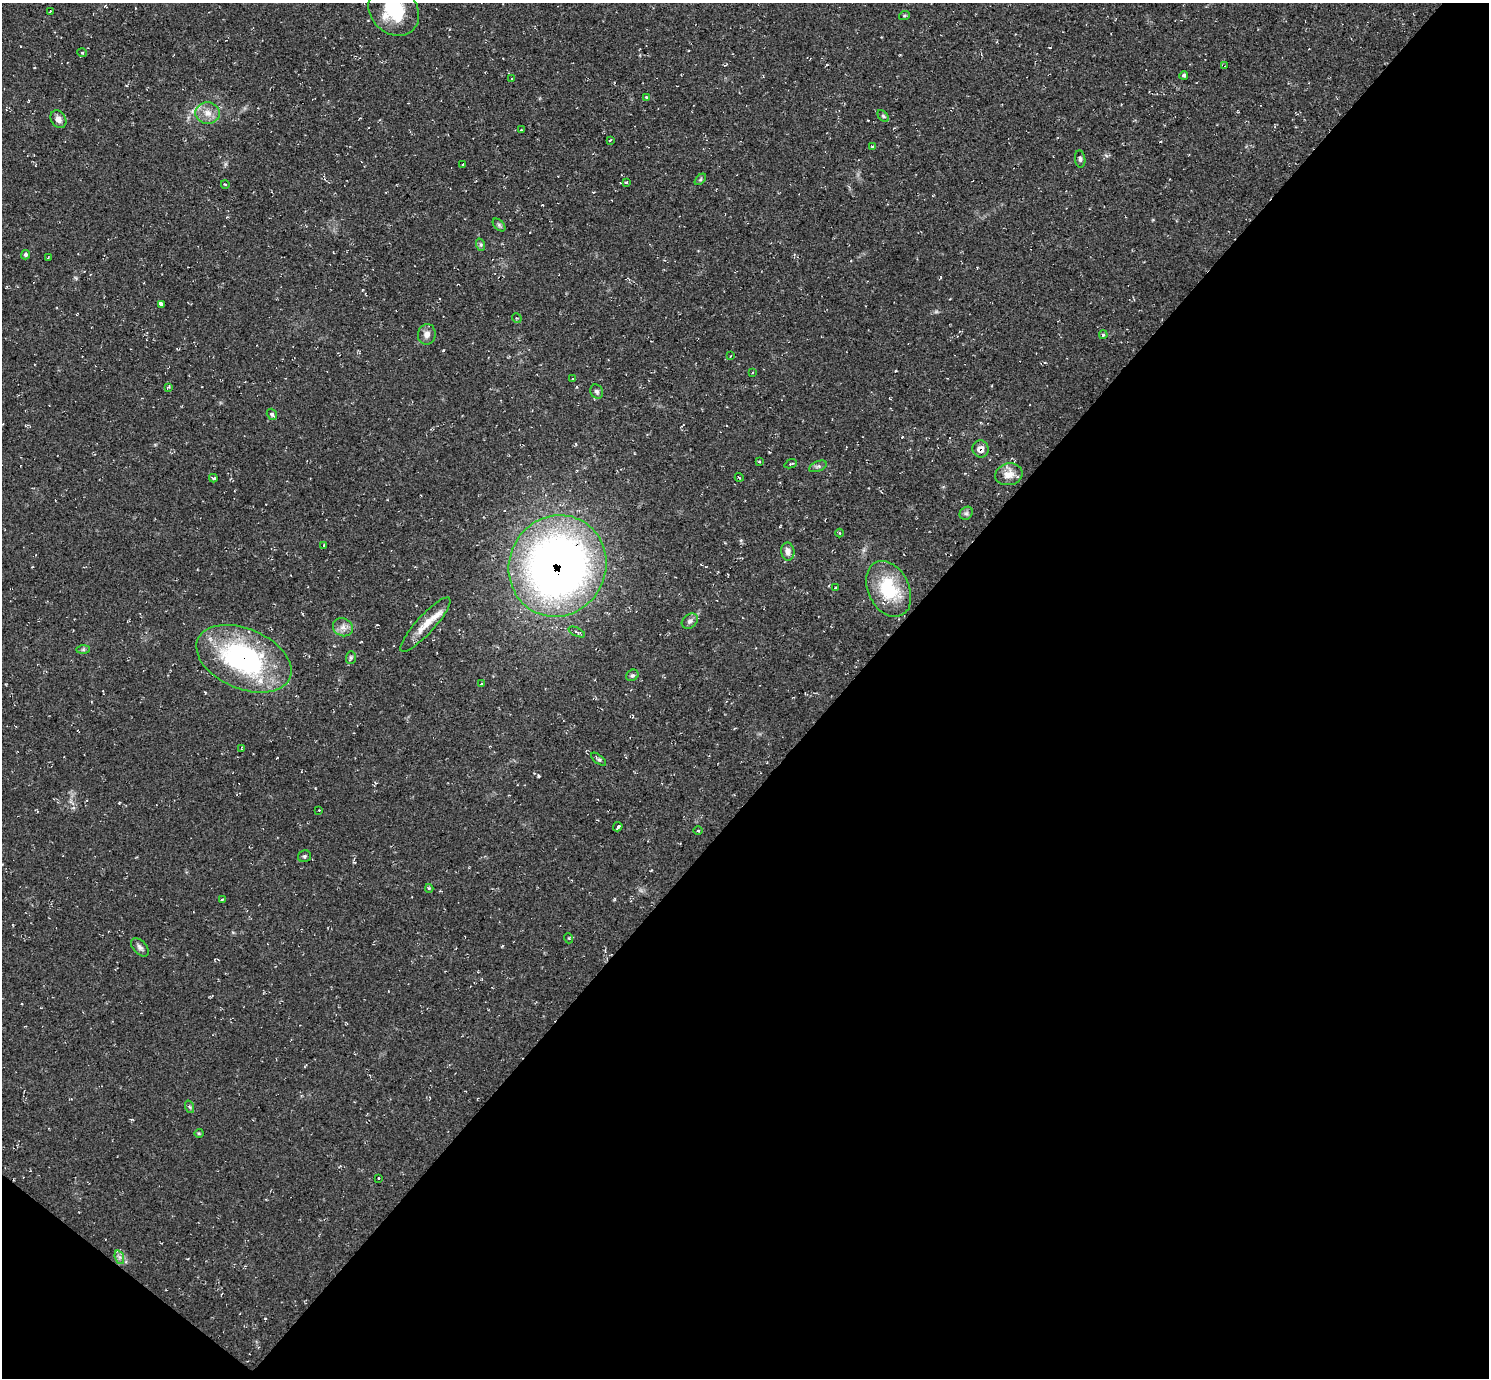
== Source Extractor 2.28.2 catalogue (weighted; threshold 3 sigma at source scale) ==
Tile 15 of 4 x 4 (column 3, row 4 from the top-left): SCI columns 2975-4461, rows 153-1528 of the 5952 x 5956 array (HDU 1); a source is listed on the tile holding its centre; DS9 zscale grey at full resolution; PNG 1491 x 1380 px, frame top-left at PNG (2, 3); each listed source drawn as its Kron ellipse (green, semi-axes under 4 px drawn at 4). Shown black and unused: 45% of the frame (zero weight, under 2 of 3 exposures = <1% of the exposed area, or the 3 px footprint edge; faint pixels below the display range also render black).
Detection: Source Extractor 2.28.2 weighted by HDU 2 'WHT'; one run over the whole footprint, this tile lists its part. Background 0.055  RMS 0.008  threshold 0.0362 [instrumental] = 3 sigma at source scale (4.5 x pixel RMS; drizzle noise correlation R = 1.50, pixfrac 1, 0.05/0.05 arcsec/px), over >= 5 px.
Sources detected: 73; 2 cosmic-ray / hot-pixel residue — neither listed nor drawn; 1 inside a brighter listed object's ellipse — not listed separately; the other 70 listed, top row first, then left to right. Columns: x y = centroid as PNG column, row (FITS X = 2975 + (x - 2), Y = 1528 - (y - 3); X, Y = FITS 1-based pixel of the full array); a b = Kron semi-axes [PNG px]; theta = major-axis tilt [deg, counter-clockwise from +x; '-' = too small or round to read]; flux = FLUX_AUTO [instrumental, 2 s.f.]
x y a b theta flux
50 11 3 2 - 0.9
394 11 27 22 -45 40
904 16 5 3 - 0.92
82 53 5 3 - 0.71
1225 66 3 2 - 0.62
1184 75 4 4 - 1.4
512 78 3 3 - 1
646 97 3 3 - 1.5
208 113 12 10 -4 7.9
883 116 7 4 -45 1.1
58 119 9 7 -58 3.8
521 130 3 2 - 0.71
610 140 3 2 - 2
873 147 4 3 - 0.85
1080 159 8 5 -82 1.8
463 164 3 2 - 0.74
700 179 7 4 45 1.1
626 182 3 3 - 1.8
225 184 4 2 - 0.61
499 225 8 4 -46 1.5
481 245 6 4 -72 1.4
26 255 5 4 - 1.6
48 258 4 3 - 0.8
161 304 4 3 - 67
517 318 5 3 - 0.69
427 334 10 9 - 4.8
1103 335 4 4 - 1.4
730 356 4 2 - 0.5
753 372 2 2 - 0.76
573 378 3 2 - 0.54
169 387 4 3 - 0.88
597 391 7 6 - 2.1
272 414 6 5 - 1.4
980 449 8 8 - 6.4
759 462 3 2 - 0.82
791 464 6 3 23 0.86
818 466 9 5 23 1.9
1009 474 14 11 11 8.9
739 477 4 3 - 0.69
213 478 4 3 - 1.4
966 513 7 6 - 2
840 533 4 3 - 0.66
324 545 4 3 - 0.85
788 552 9 6 -81 4
558 566 51 48 64 590
836 588 3 3 - 1.1
889 589 29 20 -63 44
690 621 9 6 40 2.9
425 625 36 9 48 13
343 627 10 9 - 4.8
577 632 9 3 -24 1.5
83 650 7 4 0 1.4
351 658 6 5 - 1.2
244 659 50 30 -23 150
632 675 6 5 - 1.5
481 683 3 3 - 2.9
242 748 3 2 - 0.55
598 759 9 4 -39 1.6
319 810 2 2 - 0.51
618 827 5 3 - 2.5
698 831 4 3 - 0.82
304 856 6 6 - 1.7
429 888 4 3 - 1.3
222 899 3 3 - 0.87
568 938 5 3 - 0.67
140 947 11 6 -47 2.8
190 1107 6 4 -70 1.3
199 1133 4 4 - 0.87
379 1178 3 2 - 0.6
119 1257 7 4 -71 2
Overlapping masked pixels (flux is a lower limit): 3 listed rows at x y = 980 449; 558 566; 244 659
Isophote crosses this tile's border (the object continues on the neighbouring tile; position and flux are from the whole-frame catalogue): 1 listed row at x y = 394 11
Unlisted compact peaks at least as high as the median listed source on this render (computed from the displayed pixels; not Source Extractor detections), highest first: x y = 538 776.